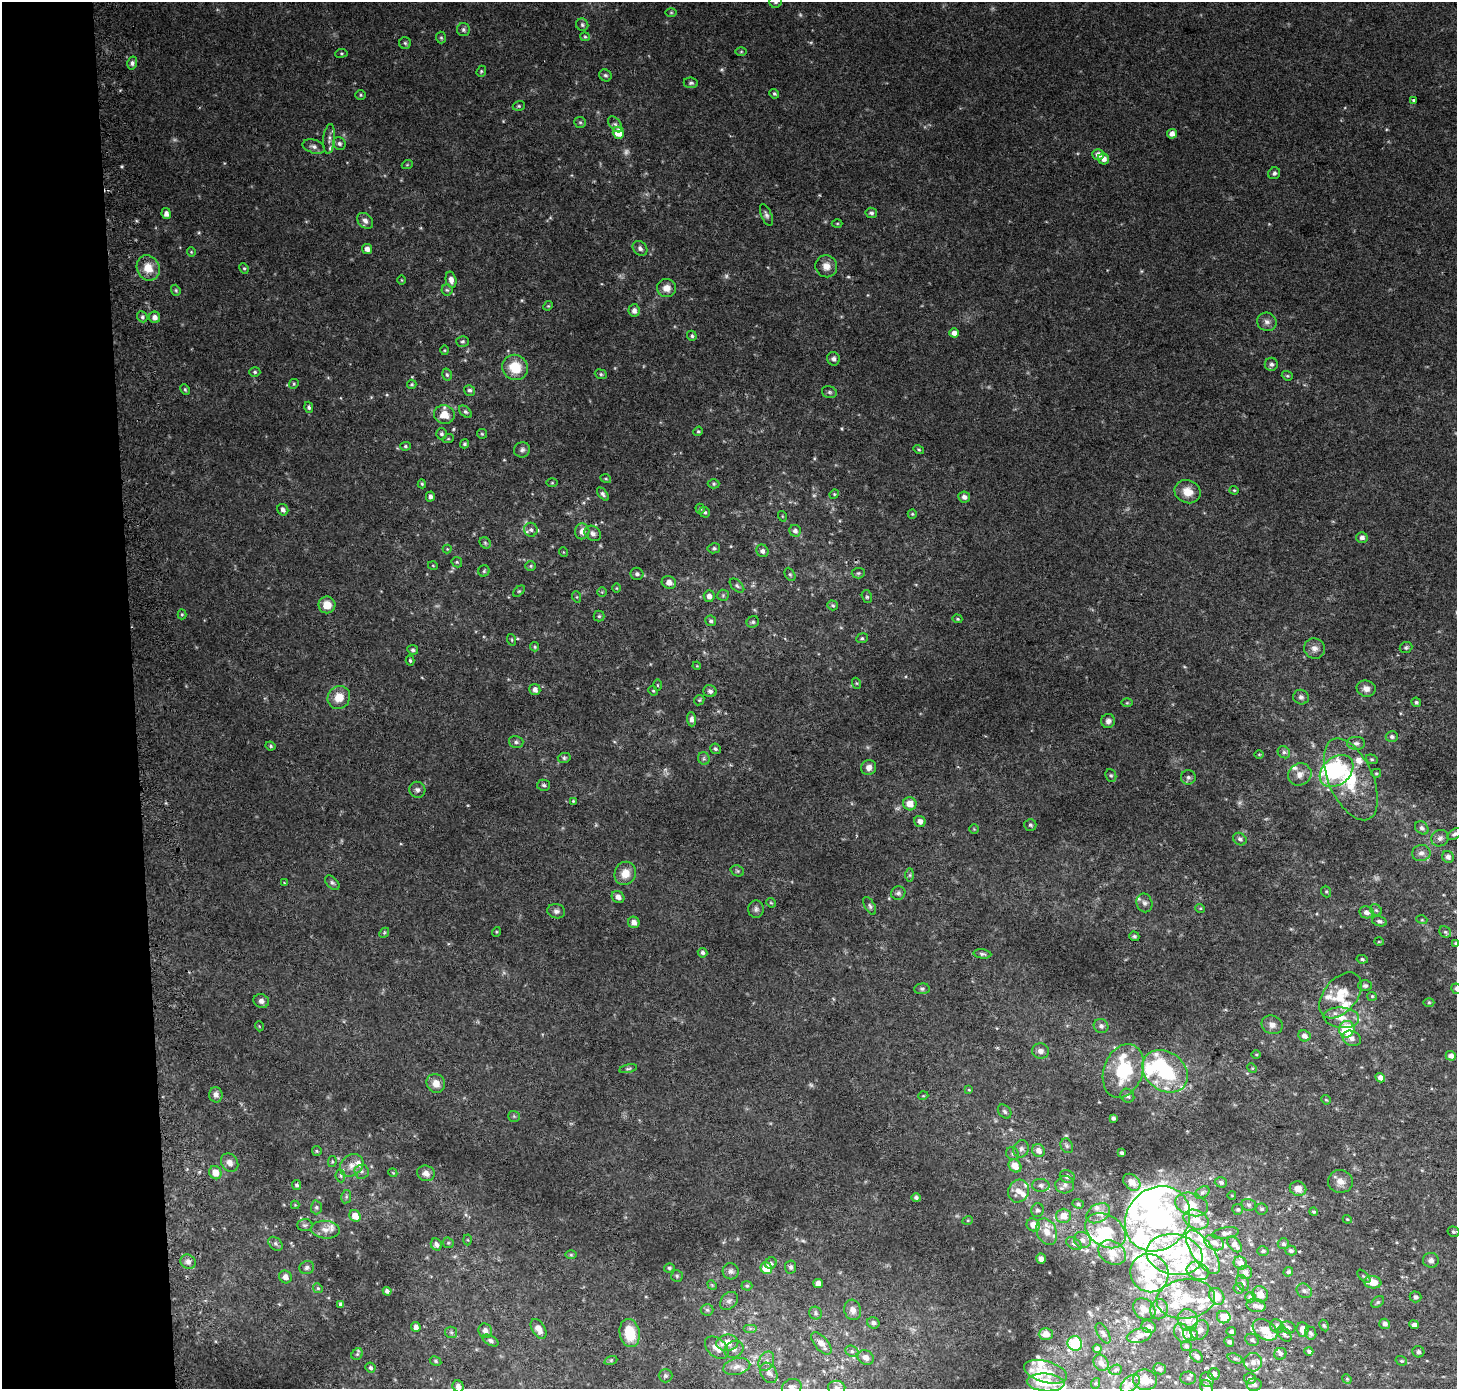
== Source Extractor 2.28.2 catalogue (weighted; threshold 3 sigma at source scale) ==
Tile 4 of 3 x 3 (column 1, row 2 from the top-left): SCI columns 75-1529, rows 1387-2773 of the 4511 x 4167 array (HDU 1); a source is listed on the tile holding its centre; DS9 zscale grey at full resolution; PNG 1459 x 1391 px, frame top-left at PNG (2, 2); each listed source drawn as its Kron ellipse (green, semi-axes under 4 px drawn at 4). Shown black and unused: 9% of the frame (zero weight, under 2 of 3 exposures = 2% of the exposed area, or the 3 px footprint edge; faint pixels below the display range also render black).
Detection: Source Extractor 2.28.2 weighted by HDU 2 'WHT'; one run over the whole footprint, this tile lists its part. Background 0.0707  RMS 0.013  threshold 0.058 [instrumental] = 3 sigma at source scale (4.5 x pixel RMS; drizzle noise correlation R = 1.50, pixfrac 1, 0.0396/0.0396 arcsec/px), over >= 5 px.
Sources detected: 494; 10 too faint to see at this stretch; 8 inside a brighter object's white glare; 1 cosmic-ray / hot-pixel residue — neither listed nor drawn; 64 inside a brighter listed object's ellipse — not listed separately; the other 411 listed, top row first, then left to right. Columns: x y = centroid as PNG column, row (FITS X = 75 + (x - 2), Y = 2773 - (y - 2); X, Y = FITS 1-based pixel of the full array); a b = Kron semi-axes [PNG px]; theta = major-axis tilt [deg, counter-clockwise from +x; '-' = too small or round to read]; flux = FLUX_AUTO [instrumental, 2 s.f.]
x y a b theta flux
775 2 6 6 - 2.7
671 13 5 3 - 1.3
582 25 6 6 - 2.7
463 30 6 6 - 3.4
585 37 5 4 - 1.5
441 38 6 5 - 2
405 43 6 6 - 2.5
741 52 6 4 1 1.5
341 53 6 3 7 1.6
132 63 6 5 - 3.2
481 71 6 4 69 1.8
605 75 6 5 - 2.8
691 83 7 5 -6 2.7
774 94 5 4 - 1.9
361 95 5 4 - 1.6
1414 100 4 3 - 7.4
519 106 6 4 19 2
580 122 6 5 - 2.2
615 124 9 5 -52 3.3
618 133 6 5 - 22
1172 134 5 5 - 7.5
329 139 15 5 85 5.7
339 144 7 6 - 3.5
314 146 11 6 -17 5.4
1098 154 5 5 - 8.2
1104 159 5 5 - 6.6
407 165 5 3 - 1.1
1274 173 6 5 - 2.9
871 213 6 5 - 3.2
166 214 5 4 - 5.9
766 215 11 5 -69 3.9
365 221 9 6 -45 5.4
837 223 5 3 - 1.3
640 248 8 6 -46 4.2
367 249 5 5 - 6.1
191 252 4 4 - 1.3
826 266 11 10 - 10
148 268 13 11 -63 18
244 268 5 4 - 1.8
402 280 4 3 - 0.95
451 280 8 5 -78 7.2
667 288 9 9 - 10
176 290 6 4 -70 1.8
447 290 6 5 - 2.2
548 306 5 4 - 1.4
634 310 6 5 - 5.5
142 317 6 5 - 2.3
155 317 6 5 - 6
1267 322 10 9 - 6
954 333 5 4 - 7
692 336 5 4 - 2.1
462 341 6 5 - 2.4
444 350 5 3 - 1.2
833 359 7 6 - 3.7
1271 364 6 6 - 3.9
515 367 13 12 - 32
255 372 5 4 - 1.9
601 374 6 4 -23 2
447 375 6 4 -73 2.3
1287 376 6 4 -20 1.8
294 384 5 4 - 1.7
412 384 4 4 - 1.7
185 389 6 4 -63 1.7
469 390 6 5 - 3.1
829 392 7 5 -15 2.7
309 407 5 4 - 2.7
465 412 7 5 -43 2.9
444 415 10 9 - 17
698 431 5 4 - 1.6
441 434 5 5 - 2.8
482 434 5 4 - 1.5
448 439 5 3 - 1.2
465 444 4 4 - 2.1
405 446 5 4 - 1.6
919 449 6 4 -33 1.7
522 450 8 7 - 3.8
606 479 5 3 - 1.2
552 483 6 4 0 1.4
422 484 4 4 - 1.5
714 484 6 4 1 1.9
1234 490 4 4 - 1.4
1188 492 13 11 -22 16
603 494 7 4 -50 3.2
834 494 5 4 - 1.6
430 496 5 4 - 4
964 497 6 5 - 5.3
700 509 5 4 - 2.1
283 510 6 5 - 4.6
705 512 5 5 - 2.3
912 514 5 4 - 1.5
782 516 5 3 - 1.1
531 530 7 6 - 4.4
582 531 8 7 - 9.8
795 531 6 5 - 4.6
593 533 9 7 -35 4.9
1362 537 5 5 - 4.8
485 543 6 5 - 2
714 548 6 5 - 2.2
447 549 4 4 - 1.2
762 551 6 6 - 4.5
563 552 5 3 - 0.94
457 562 6 4 -46 1.8
433 566 5 3 - 1
531 566 5 5 - 1.9
484 571 5 5 - 2.1
858 573 6 5 - 2.3
637 574 6 6 - 3.4
790 574 7 5 -62 2.1
669 582 7 6 - 8.4
737 586 9 5 -43 2.9
617 588 5 3 - 1.1
519 591 7 4 44 1.8
602 592 5 5 - 1.5
723 595 6 5 - 2
709 596 6 5 - 6.3
577 597 6 3 -71 1.4
867 597 6 5 - 2.2
327 605 8 8 - 16
833 605 5 5 - 2.1
182 614 5 4 - 1.6
599 616 5 5 - 2
957 619 5 4 - 1.5
711 621 5 5 - 2.8
753 622 6 5 - 2.4
862 638 6 5 - 2
512 640 6 3 -72 1.5
535 647 4 4 - 1.9
1314 648 11 10 - 7.1
1406 648 6 5 - 2.4
413 650 5 4 - 2.4
410 660 5 3 - 1.8
697 666 4 3 - 1
856 683 5 3 - 1.3
657 685 6 4 -89 1.4
535 689 5 5 - 5.6
1366 689 9 8 - 7.4
653 691 5 4 - 1.5
710 691 7 6 - 3.9
339 697 12 11 - 18
1301 697 8 7 - 3.8
699 700 5 4 - 1.9
1416 702 5 4 - 2.2
1127 703 6 4 1 1.4
691 719 7 4 -88 4.2
1108 721 7 7 - 5.1
1392 737 6 5 - 3.1
516 742 7 6 - 3.2
1356 743 9 6 1 4.4
271 746 5 3 - 1.8
715 749 5 5 - 2.4
1284 752 6 5 - 3
1259 754 5 3 - 1.2
564 758 6 5 - 2.3
704 758 6 5 - 2.5
1372 759 6 4 -20 1.9
869 767 8 7 - 6.4
1336 771 19 13 41 110
1376 773 5 4 - 1.7
1300 774 12 10 30 9.7
1111 775 6 5 - 2.2
1188 777 7 7 - 3.7
1351 779 44 22 -66 83
544 785 6 5 - 2.7
417 790 8 8 - 4.7
573 801 4 4 - 1.3
910 804 7 6 - 16
920 821 6 5 - 6.5
1030 825 6 6 - 2.5
1422 828 7 6 - 3.9
974 829 5 5 - 1.3
1455 834 8 5 29 3.2
1440 838 9 8 - 5.3
1240 839 7 5 -37 3.6
1421 853 9 8 - 6.3
1448 857 6 5 - 5.3
737 871 7 5 -21 2.2
625 873 12 10 67 15
910 875 6 4 89 2
284 883 4 3 - 1.1
332 883 8 5 -44 2.9
1326 892 6 4 -68 1.9
898 893 7 6 - 3.2
618 897 6 5 - 6.4
771 903 5 4 - 1.4
1144 903 9 7 -71 4.9
870 906 10 5 -61 3.1
1200 908 5 3 - 1.2
756 909 8 8 - 4
1376 910 6 5 - 2.3
556 911 9 7 -10 4.2
1366 912 7 6 - 5.9
1422 920 5 3 - 1.2
1379 921 7 5 -17 3.1
634 922 6 5 - 6.3
496 932 5 3 - 1.1
1445 932 6 5 - 2.5
384 933 5 4 - 1.6
1134 936 5 4 - 2.2
1379 942 5 3 - 1.1
1456 943 4 3 - 1.8
703 953 5 4 - 2.7
982 954 9 4 -7 2.7
1362 959 6 4 -10 2.2
1365 986 7 5 1 3
922 989 8 5 3 2.7
1456 989 5 5 - 2.8
1340 995 26 16 50 35
1372 996 5 4 - 1.4
261 1001 8 7 - 5.7
1429 1002 5 3 - 1.2
1341 1018 18 10 -5 17
1272 1025 11 9 -22 6.5
259 1026 5 3 - 0.99
1101 1026 7 7 - 4.6
1347 1029 8 7 - 56
1304 1036 6 5 - 6.1
1352 1038 9 7 -24 5.1
1041 1051 9 7 -4 5.8
1256 1055 5 3 - 1.2
1451 1056 5 4 - 6.3
1252 1068 5 4 - 1.4
628 1069 9 4 11 2.3
1123 1071 28 19 69 78
1165 1071 24 19 -36 79
1380 1078 5 4 - 7.1
436 1083 10 9 - 13
969 1090 3 3 - 2.5
216 1095 7 6 - 5.5
923 1096 5 3 - 1
1127 1096 7 6 - 4.1
1326 1100 5 4 - 1.4
1005 1112 8 6 -47 3
514 1116 6 5 - 2
1113 1118 4 4 - 3.2
1067 1146 7 6 - 3
1021 1149 9 7 65 4.6
317 1151 5 4 - 1.5
1038 1151 7 6 - 7.7
1121 1153 3 3 - 2.2
1013 1154 7 6 - 2.7
230 1162 10 8 -54 7.1
332 1162 5 4 - 1.4
352 1165 13 10 40 11
1015 1166 7 5 -50 14
361 1171 7 7 - 3.9
215 1173 7 6 - 13
393 1173 4 3 - 1.1
426 1173 9 7 -23 8
340 1176 6 4 -82 2
1067 1176 7 6 - 4.5
1340 1181 12 11 - 11
1132 1182 10 7 -44 11
1221 1182 6 5 - 2.9
297 1185 5 4 - 2.5
1041 1185 9 6 0 5
1065 1185 9 8 - 6.3
1298 1189 8 7 - 11
1019 1191 12 10 66 13
1202 1192 7 5 37 3.2
1232 1195 4 3 - 0.9
346 1197 7 5 79 2.3
916 1198 4 4 - 3.3
1078 1204 6 4 -19 2.5
1191 1204 17 11 -18 17
295 1205 4 4 - 1.1
1249 1205 7 5 -14 3.1
316 1207 7 5 89 2.3
1238 1209 5 5 - 2.2
1262 1209 6 5 - 2.6
1037 1210 7 6 - 4
1314 1212 4 4 - 2
1098 1213 13 9 32 10
355 1216 6 5 - 14
1064 1216 7 7 - 15
1157 1219 35 30 45 240
1347 1219 4 3 - 1.2
968 1220 5 3 - 1.2
1196 1220 13 9 -23 14
305 1225 7 6 - 2.8
1033 1225 7 6 - 14
325 1230 14 9 -4 9.2
1105 1231 21 15 -32 46
1047 1232 14 9 -66 13
1453 1232 6 5 - 2
1225 1233 14 5 9 4.7
467 1240 5 3 - 1.3
1082 1240 9 8 - 6.3
448 1243 6 5 - 1.9
1214 1243 10 7 -24 7.7
275 1244 8 5 -42 3.2
436 1244 6 5 - 5.8
1074 1244 8 5 -32 3.8
1235 1244 9 5 -49 7.3
1283 1244 6 5 - 2.5
1291 1250 6 4 -16 2.7
1263 1251 5 4 - 1.8
1112 1252 15 11 -33 14
1203 1252 25 10 -55 28
571 1255 6 4 0 1.7
1175 1255 28 20 -10 60
1041 1259 5 4 - 3.9
1431 1260 8 7 - 4.2
188 1262 8 7 - 5.5
771 1263 6 5 - 2.8
1240 1263 7 6 - 7.4
791 1267 6 5 - 2.9
307 1268 7 6 - 3.3
669 1268 5 4 - 2.2
766 1268 6 5 - 24
731 1271 8 8 - 4.1
1198 1271 11 8 -25 9.4
1245 1272 7 6 - 4.5
1288 1272 5 4 - 2.1
1149 1273 20 18 -47 51
677 1276 6 6 - 2.1
1364 1276 8 3 -45 1.5
285 1277 6 6 - 7.4
1373 1282 9 6 -8 17
818 1283 5 4 - 6.5
1243 1283 8 6 -63 3.6
712 1285 5 4 - 1.4
747 1286 5 5 - 1.8
318 1288 5 4 - 1.6
1239 1288 5 5 - 2
387 1291 4 4 - 3.7
1304 1291 8 6 -34 3.8
1260 1294 8 8 - 8.6
1217 1296 9 7 -55 18
1250 1297 5 5 - 3.8
1415 1297 6 5 - 3.6
1186 1299 29 19 6 45
729 1301 10 7 46 4.6
1378 1302 7 5 37 2.3
341 1304 4 3 - 2.6
1256 1306 9 6 -12 5.1
1144 1309 12 9 -42 8.8
1159 1309 10 8 80 8.8
707 1310 6 6 - 2.9
853 1310 10 8 -74 7
815 1313 6 6 - 2.7
1224 1317 7 6 - 20
1188 1320 11 10 - 13
873 1323 6 5 - 3.6
1385 1324 5 5 - 4.6
1324 1325 6 4 -62 1.7
1414 1325 5 4 - 4.9
1277 1326 7 6 - 4.5
416 1327 5 4 - 6.2
1149 1327 7 6 - 5.6
1288 1327 7 6 - 3.7
750 1328 7 4 0 2.6
538 1329 11 6 -59 11
1302 1329 7 6 - 11
1200 1330 10 8 57 6.8
1265 1330 13 9 -33 17
485 1331 7 6 - 5.8
1231 1331 5 4 - 3
451 1332 6 5 - 2.4
630 1333 14 10 -79 36
1103 1333 11 5 -60 3.5
1183 1333 10 8 -56 8.7
1311 1333 7 5 -69 3.4
1046 1334 7 6 - 10
1190 1334 7 6 - 12
1284 1334 8 5 -49 3.3
1139 1336 12 7 14 6
1252 1340 7 6 - 3.1
491 1341 8 5 -28 3.3
1229 1342 5 4 - 3.4
727 1343 11 8 6 18
821 1343 13 6 -50 9.5
1075 1343 7 7 - 56
1186 1346 5 5 - 2.3
717 1348 13 9 -42 14
734 1349 10 8 31 6.2
1097 1349 4 4 - 4.1
852 1351 7 5 -22 3.1
1309 1351 4 4 - 3
1418 1352 6 5 - 2.9
357 1354 6 5 - 2.2
1280 1354 6 5 - 2.8
1197 1356 7 5 -45 5.2
866 1357 8 6 -31 8.2
1235 1358 8 4 -20 3
611 1360 6 4 18 1.9
436 1361 6 4 -29 2
766 1361 10 7 64 6.8
1401 1361 6 4 -19 1.8
1253 1362 9 9 - 8.7
1101 1363 9 7 -56 6.1
737 1366 14 8 14 9.8
370 1368 5 4 - 2.7
1160 1369 6 5 - 3.1
1116 1370 6 5 - 2.1
1046 1372 22 10 -16 24
769 1373 11 8 -60 6.9
1214 1374 6 6 - 6.3
665 1376 7 6 - 3.1
1188 1378 8 6 -2 3.3
1250 1378 6 5 - 3.6
1207 1379 7 7 - 5.3
1347 1379 5 4 - 1.5
1145 1380 12 10 -10 22
1046 1382 19 9 -5 41
1096 1383 5 3 - 1.4
1130 1384 11 7 40 8
1254 1385 7 6 - 3.9
458 1386 6 5 - 6.2
792 1387 10 8 20 8
1207 1387 7 6 - 7.1
837 1388 8 7 - 4.9
Isophote crosses this tile's border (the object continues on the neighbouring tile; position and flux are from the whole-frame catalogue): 8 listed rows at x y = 775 2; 1455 834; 1456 943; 1456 989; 458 1386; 792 1387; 1207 1387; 837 1388